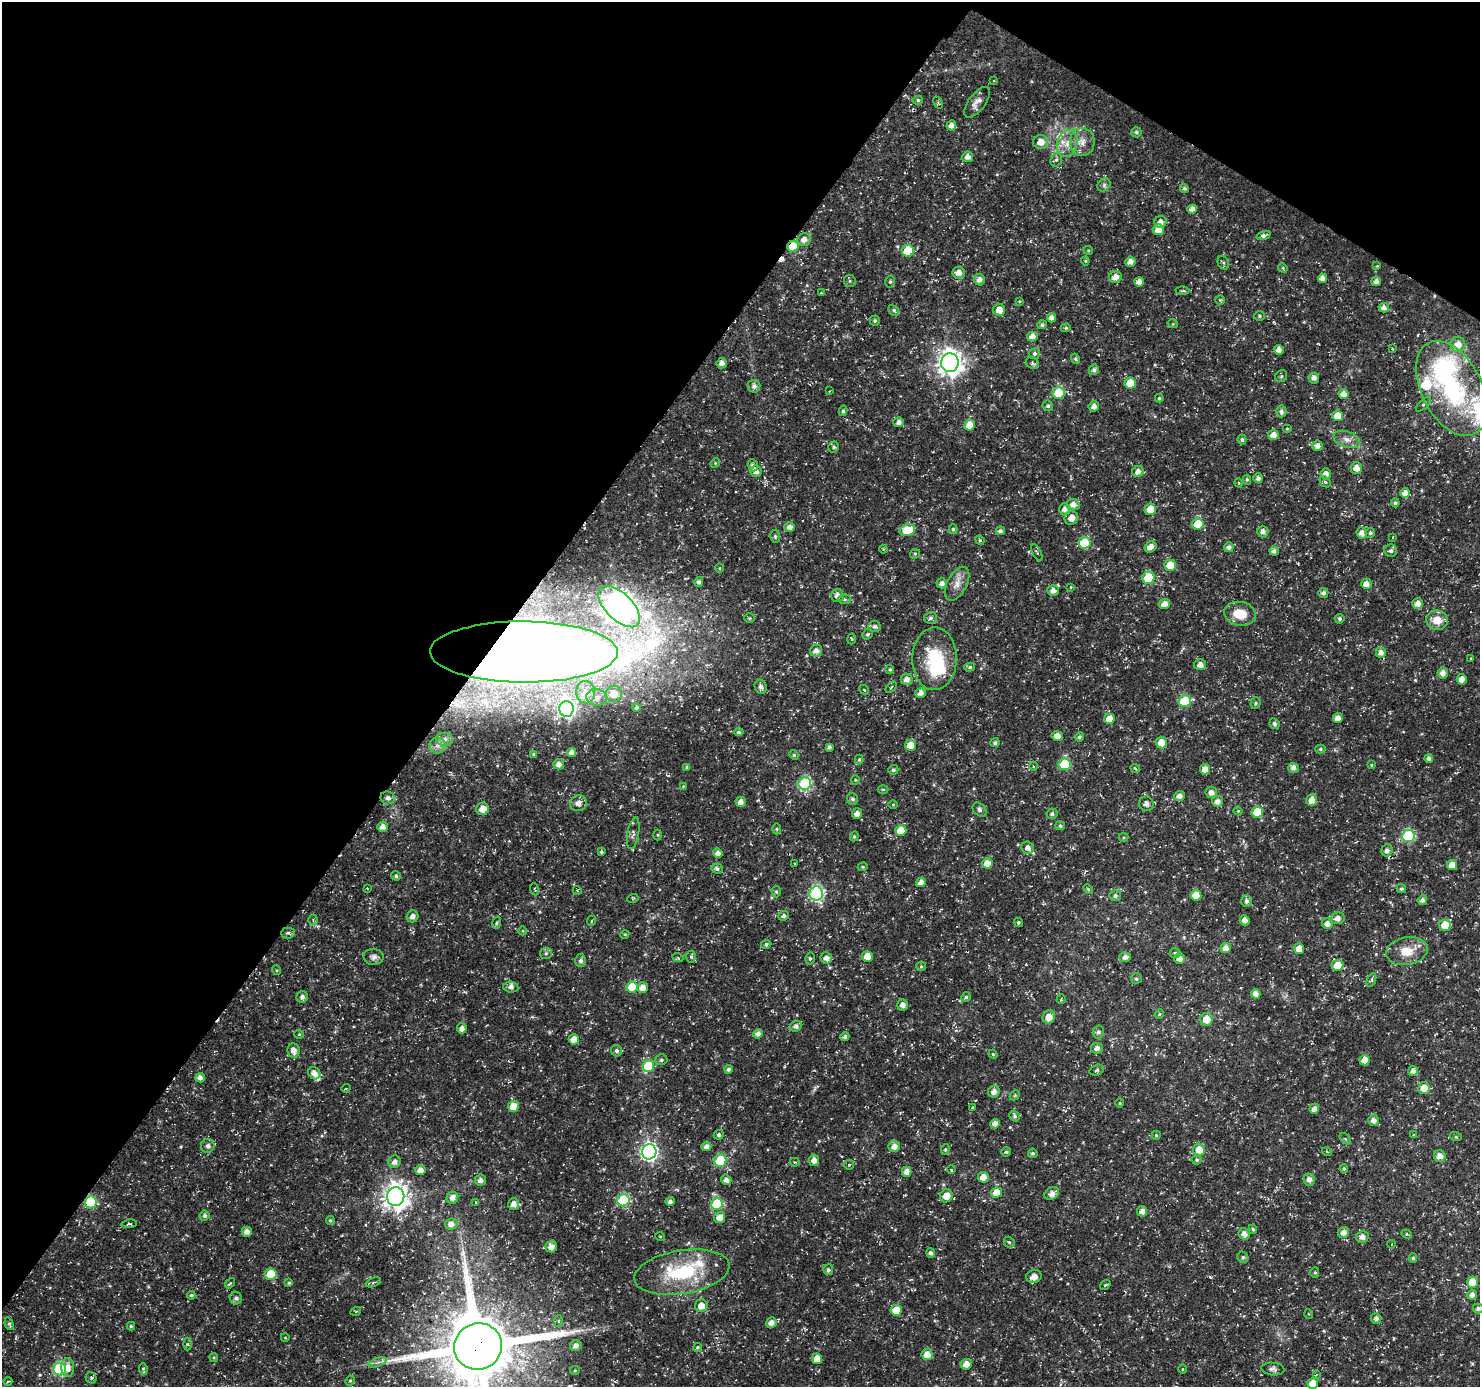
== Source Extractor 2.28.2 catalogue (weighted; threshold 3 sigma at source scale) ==
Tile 2 of 4 x 4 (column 2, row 1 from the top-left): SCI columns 1552-3029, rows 4375-5759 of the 5997 x 6050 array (HDU 1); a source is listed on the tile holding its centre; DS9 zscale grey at full resolution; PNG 1482 x 1389 px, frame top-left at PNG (2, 2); each listed source drawn as its Kron ellipse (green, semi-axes under 4 px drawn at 4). Shown black and unused: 35% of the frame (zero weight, under 3 of 5 exposures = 3% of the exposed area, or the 3 px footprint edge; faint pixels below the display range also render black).
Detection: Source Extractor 2.28.2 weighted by HDU 2 'WHT'; one run over the whole footprint, this tile lists its part. Background 0.0184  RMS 0.0022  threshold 0.0098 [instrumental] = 3 sigma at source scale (4.5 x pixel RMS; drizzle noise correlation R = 1.50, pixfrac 1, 0.0396/0.0396 arcsec/px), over >= 5 px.
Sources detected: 426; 1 too faint to see at this stretch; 2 inside a brighter object's white glare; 1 cosmic-ray / hot-pixel residue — neither listed nor drawn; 6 inside a brighter listed object's ellipse — not listed separately; the other 416 listed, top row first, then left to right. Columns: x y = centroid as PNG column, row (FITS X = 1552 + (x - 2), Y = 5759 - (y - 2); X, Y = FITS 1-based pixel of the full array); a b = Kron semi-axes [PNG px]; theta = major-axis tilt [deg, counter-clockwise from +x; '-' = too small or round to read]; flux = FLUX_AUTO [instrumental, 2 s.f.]
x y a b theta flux
994 81 4 3 - 0.18
918 100 5 4 - 0.39
977 102 18 8 53 1.6
938 103 6 4 -58 0.3
951 125 5 4 - 1.2
1136 132 5 5 - 0.43
1040 142 7 7 - 2.1
1082 142 14 12 -87 2.3
1067 143 14 10 74 2.4
968 157 5 5 - 1.2
1056 160 7 5 72 0.53
1104 185 7 6 - 0.52
1184 188 5 4 - 0.38
1192 209 5 4 - 1.2
1160 222 6 6 - 1.1
1158 230 5 5 - 2
1264 235 7 4 17 0.64
804 240 7 6 - 1.3
793 247 6 5 - 7.3
1088 250 5 4 - 0.24
908 251 6 6 - 8.1
1085 261 4 4 - 0.23
1130 262 5 5 - 1.4
1223 263 7 5 -61 0.4
1377 266 4 4 - 0.19
1283 268 5 4 - 0.23
959 273 6 6 - 1.5
1115 277 6 6 - 1.6
1322 278 5 4 - 1.2
979 280 6 5 - 1.2
850 281 6 5 - 0.34
1376 281 5 4 - 1
890 282 6 5 - 0.37
1139 282 5 4 - 1.4
1182 291 7 3 1 0.3
821 293 4 4 - 0.17
1220 300 5 5 - 0.27
1019 301 3 3 - 0.18
1384 308 5 4 - 1
894 310 6 4 -47 0.44
999 310 6 6 - 2.1
1259 316 5 5 - 0.31
1051 318 4 4 - 1
875 321 5 5 - 0.43
1173 324 5 3 - 0.19
1042 325 5 4 - 0.48
1066 328 5 4 - 0.3
1032 336 5 5 - 1.3
1458 344 7 7 - 1.8
1392 349 3 2 - 0.21
1279 350 5 5 - 1.1
1035 354 6 5 - 0.54
1075 359 5 4 - 0.35
722 363 5 5 - 1.2
950 363 9 8 - 190
1032 363 7 5 -36 0.41
1094 370 5 5 - 0.69
1281 376 6 5 - 0.4
1314 378 5 5 - 0.91
1130 383 5 5 - 4.4
754 386 6 6 - 0.79
1452 388 51 30 -63 28
829 391 3 2 - 0.13
1059 393 6 6 - 11
1344 394 5 5 - 1.4
1159 398 4 3 - 0.31
1424 404 10 4 44 0.39
1048 406 5 5 - 0.45
1094 407 5 5 - 1.2
843 411 5 4 - 0.39
1281 411 6 5 - 0.72
1338 416 5 5 - 3.5
899 422 5 5 - 0.93
970 425 5 5 - 3.3
1287 429 5 3 - 0.18
1273 435 5 5 - 1.4
1347 439 14 8 -19 1.4
1242 440 5 4 - 0.5
1317 446 5 5 - 1
834 447 5 5 - 0.47
715 463 5 4 - 0.24
753 465 6 5 - 0.76
1356 468 6 5 - 1.4
756 471 6 5 - 1.1
1138 472 6 5 - 1.1
1326 474 5 5 - 1.4
1258 478 5 4 - 0.8
1247 480 5 4 - 0.35
1325 482 6 5 - 0.37
1239 483 5 3 - 0.18
1405 493 5 5 - 1.6
1395 503 4 3 - 0.41
1073 505 6 6 - 1.3
1065 509 6 5 - 1.1
1150 509 6 5 - 5.1
1071 518 7 6 - 1.5
1198 524 6 5 - 6.5
790 527 5 5 - 1.1
953 529 5 4 - 0.39
907 530 8 5 13 7.7
1000 531 4 4 - 0.45
1263 532 6 5 - 0.9
1362 533 6 5 - 1.3
1370 533 5 4 - 0.39
775 536 6 5 - 0.39
1393 537 4 2 - 0.15
980 540 5 4 - 0.29
1084 543 6 6 - 8
1150 547 6 5 - 1.5
1229 547 5 4 - 0.87
883 549 4 3 - 0.19
1274 551 5 4 - 0.8
1391 551 6 6 - 0.58
1037 553 9 4 -65 0.36
915 554 5 4 - 0.27
1170 565 5 5 - 4.3
719 568 4 3 - 0.19
1149 578 6 6 - 11
699 582 5 4 - 0.61
942 583 5 5 - 1
957 584 18 9 62 2.1
1366 584 5 5 - 1.4
1071 587 4 4 - 0.18
1053 590 5 5 - 1.2
1323 593 5 5 - 0.65
837 595 7 6 - 1
844 599 6 5 - 0.42
1164 604 6 5 - 1.5
1418 604 5 5 - 1.4
619 607 26 13 -45 270
1240 614 16 12 -11 4.3
750 618 5 4 - 0.3
931 618 6 6 - 0.61
1340 619 5 5 - 0.5
1437 620 11 9 -16 3
874 626 6 5 - 0.62
867 634 6 4 42 0.34
852 639 5 3 - 0.27
816 651 6 6 - 1.1
524 652 94 30 0 580
1381 653 5 5 - 1.1
1471 658 3 2 - 0.27
934 659 31 22 89 11
1200 665 6 5 - 0.97
970 667 5 4 - 0.4
890 669 5 4 - 0.31
1443 673 5 5 - 1.2
907 679 6 5 - 1.2
1462 679 5 5 - 1.4
761 687 7 6 - 0.88
891 687 6 2 46 0.22
864 690 5 3 - 0.19
586 692 11 9 -86 2
920 693 5 5 - 1.2
614 694 8 8 - 3.2
597 697 10 8 -8 1.3
1185 701 6 5 - 11
1255 703 6 5 - 0.32
636 708 4 4 - 0.46
566 709 8 7 - 61
1338 718 5 4 - 1.4
1109 719 5 5 - 2.7
1274 724 5 5 - 0.52
739 732 5 4 - 0.43
1057 736 6 5 - 1.4
1079 737 5 4 - 0.53
445 739 8 6 0 0.78
1161 742 6 5 - 2.4
995 743 4 4 - 0.49
437 745 8 8 - 1
911 745 5 5 - 2.8
829 747 4 3 - 0.6
1320 749 5 4 - 0.36
572 752 4 4 - 1.1
534 754 3 3 - 0.29
794 755 5 4 - 0.34
1429 758 4 4 - 0.7
859 760 5 4 - 0.27
559 764 5 5 - 1.2
1065 764 6 6 - 15
1371 765 4 3 - 0.2
1033 766 4 3 - 0.2
687 767 4 4 - 0.34
1135 768 5 3 - 0.26
1293 768 5 5 - 0.88
1205 769 5 5 - 1.7
893 770 5 5 - 0.44
855 780 4 4 - 0.21
805 784 6 6 - 23
683 786 3 3 - 0.15
883 789 5 3 - 0.21
1211 792 6 5 - 1.2
1179 796 5 5 - 1.2
388 798 7 6 - 0.89
853 799 6 5 - 0.56
1312 800 6 5 - 1.6
1217 801 5 5 - 1.2
741 802 5 5 - 1.1
578 803 8 7 - 1.4
1146 804 7 7 - 0.87
893 805 5 3 - 0.21
483 809 6 6 - 2.5
979 809 8 6 -47 0.59
1238 811 4 4 - 0.22
1257 812 5 5 - 6.6
857 813 5 5 - 1.2
1052 814 5 5 - 0.57
1060 826 5 4 - 0.42
383 827 5 5 - 1.3
777 829 5 3 - 0.26
901 830 5 5 - 4.6
633 833 16 6 80 0.8
658 835 5 3 - 0.22
854 836 5 4 - 0.27
1408 836 6 6 - 20
1123 837 5 4 - 0.27
1028 848 6 6 - 1.1
1387 850 6 5 - 0.86
601 852 4 4 - 0.34
718 853 5 4 - 1.2
987 863 5 5 - 2.1
794 864 4 3 - 0.19
1452 865 5 5 - 1.8
863 867 5 4 - 0.27
717 869 6 5 - 0.63
396 876 5 4 - 0.46
921 882 5 4 - 1.2
367 888 4 3 - 0.18
535 889 6 3 -70 0.27
1088 889 6 3 -46 0.26
1401 889 4 4 - 0.4
577 890 4 3 - 0.18
776 892 6 4 -88 0.36
816 893 7 7 - 36
1196 895 5 5 - 3.2
1115 896 6 5 - 0.59
633 898 5 3 - 0.23
1422 900 5 4 - 0.7
1246 901 6 5 - 0.67
412 916 6 5 - 1
784 916 5 4 - 0.5
1337 918 7 6 - 1.2
313 920 5 4 - 0.36
1245 920 5 5 - 1.3
591 921 5 3 - 0.21
1018 922 5 4 - 0.38
496 923 6 4 71 0.31
1327 923 5 5 - 1.2
1445 925 6 6 - 4.2
523 931 4 3 - 0.18
288 933 7 5 2 0.41
625 934 4 3 - 0.2
766 944 5 4 - 0.44
1225 948 5 5 - 1.4
1299 949 5 5 - 2.3
1407 951 21 13 10 4.3
546 953 6 5 - 0.46
1175 953 5 5 - 0.35
867 956 5 5 - 2.4
373 957 10 8 -3 0.9
691 957 6 4 -89 0.38
1125 957 5 5 - 0.96
678 958 5 3 - 0.23
810 958 6 5 - 0.42
826 958 6 5 - 1.2
1180 959 5 5 - 1.2
580 961 6 5 - 0.73
1337 965 6 5 - 3.6
921 966 5 4 - 0.25
276 970 5 3 - 0.21
1136 979 6 5 - 0.43
1371 980 7 4 67 0.38
511 987 7 5 -5 0.78
632 987 5 5 - 6.3
642 987 5 5 - 1.9
1256 994 5 4 - 1.3
302 997 6 5 - 0.76
966 997 5 4 - 0.47
1061 999 5 4 - 0.2
903 1005 5 5 - 1.1
1159 1014 5 4 - 0.26
1049 1017 6 6 - 2.2
1206 1019 6 6 - 2.4
796 1026 6 5 - 0.87
462 1028 5 5 - 1.1
1098 1032 6 5 - 0.64
299 1034 5 4 - 0.24
758 1034 5 4 - 0.99
845 1037 4 4 - 0.54
574 1039 5 5 - 2.7
1097 1048 6 5 - 0.79
294 1051 7 6 - 1.5
616 1051 6 5 - 0.57
993 1054 4 4 - 0.2
661 1060 6 5 - 0.43
1365 1060 5 5 - 2.8
648 1066 6 5 - 11
728 1069 4 4 - 0.57
1097 1070 7 5 19 0.42
1413 1071 5 5 - 1
314 1073 6 5 - 1.4
200 1078 5 4 - 1.2
346 1088 5 3 - 0.17
1424 1088 6 5 - 2.4
994 1092 6 5 - 1.2
1015 1095 6 4 45 0.27
1120 1103 4 3 - 0.21
513 1106 5 5 - 3.4
972 1108 3 3 - 0.25
1314 1109 5 4 - 1
1015 1116 6 5 - 0.47
1373 1120 5 5 - 1.1
995 1123 5 4 - 1.2
719 1135 5 5 - 0.51
1156 1135 4 4 - 0.3
1414 1135 4 2 - 0.18
1456 1137 6 4 -17 0.26
1345 1139 7 4 -44 0.34
208 1146 7 6 - 0.69
706 1146 5 4 - 1
894 1146 5 5 - 1.5
945 1149 5 4 - 0.26
1199 1150 6 6 - 2.9
649 1152 7 7 - 63
1006 1152 5 4 - 0.44
1327 1152 5 3 - 0.19
1033 1153 5 4 - 0.46
1440 1156 6 5 - 1.4
814 1160 6 5 - 1.3
1197 1160 5 5 - 0.36
720 1161 6 6 - 14
394 1162 6 6 - 0.95
795 1162 5 4 - 0.24
849 1165 5 4 - 0.3
1344 1169 4 4 - 0.42
420 1170 5 5 - 1.4
951 1170 4 3 - 0.24
907 1172 5 5 - 1.4
983 1177 5 5 - 2.4
481 1180 5 5 - 0.86
726 1180 5 5 - 1.1
1309 1180 6 5 - 1.1
997 1193 5 5 - 3.6
1052 1194 8 5 31 1.4
946 1196 7 6 - 2.4
396 1197 9 8 - 200
452 1198 6 5 - 1.2
623 1200 6 6 - 20
670 1201 4 4 - 0.76
91 1202 6 6 - 14
476 1202 3 2 - 0.17
514 1204 6 5 - 1.3
717 1204 6 6 - 13
1142 1211 5 5 - 1.1
205 1216 5 5 - 0.57
720 1218 6 5 - 1.6
330 1220 4 4 - 0.33
129 1224 8 4 6 0.41
451 1224 6 5 - 1.3
1253 1229 5 3 - 0.3
247 1232 5 5 - 1.2
1343 1232 6 5 - 1.2
1244 1234 6 5 - 1.3
1407 1234 5 4 - 0.28
660 1236 5 3 - 0.19
1362 1237 6 6 - 1.3
1009 1242 5 5 - 0.33
1392 1244 4 3 - 0.14
551 1247 6 6 - 1.3
931 1253 5 4 - 0.67
1243 1257 6 5 - 0.38
1413 1258 4 4 - 0.36
828 1270 5 5 - 0.43
682 1272 48 21 9 16
1315 1273 5 4 - 0.31
271 1274 6 5 - 5.6
1034 1277 8 6 18 1.7
373 1282 8 3 22 0.27
1472 1282 5 5 - 3.1
230 1283 5 3 - 0.25
289 1283 4 4 - 0.3
1105 1285 6 3 35 0.27
191 1295 4 4 - 0.36
1472 1295 5 4 - 1
236 1298 6 6 - 0.63
701 1306 6 6 - 1.9
1478 1308 5 5 - 0.6
896 1310 5 5 - 4
356 1311 5 3 - 0.23
1309 1314 5 3 - 0.18
1376 1318 5 5 - 0.82
559 1321 6 4 87 0.28
771 1323 5 5 - 1.3
9 1324 6 4 -69 0.36
131 1326 4 4 - 0.29
285 1337 4 3 - 0.15
187 1344 6 4 90 0.3
478 1346 24 23 - 2200
576 1346 6 5 - 1.1
697 1348 5 4 - 0.37
927 1355 5 5 - 2.3
214 1357 4 4 - 0.24
817 1359 5 5 - 2.1
377 1362 9 3 21 0.53
966 1364 6 5 - 1.7
68 1368 9 6 -86 1.8
60 1369 6 6 - 24
143 1369 6 4 -83 0.31
1182 1369 5 3 - 0.18
1273 1369 11 6 -6 0.75
575 1370 5 4 - 0.26
1316 1375 4 2 - 0.21
91 1378 6 5 - 0.33
8 1381 4 3 - 0.21
350 1381 5 4 - 0.29
1313 1383 5 5 - 2.9
Overlapping masked pixels (flux is a lower limit): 4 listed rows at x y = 793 247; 524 652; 91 1202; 478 1346
Isophote crosses this tile's border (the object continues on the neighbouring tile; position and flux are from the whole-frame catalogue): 3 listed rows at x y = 1478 1308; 478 1346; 1313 1383